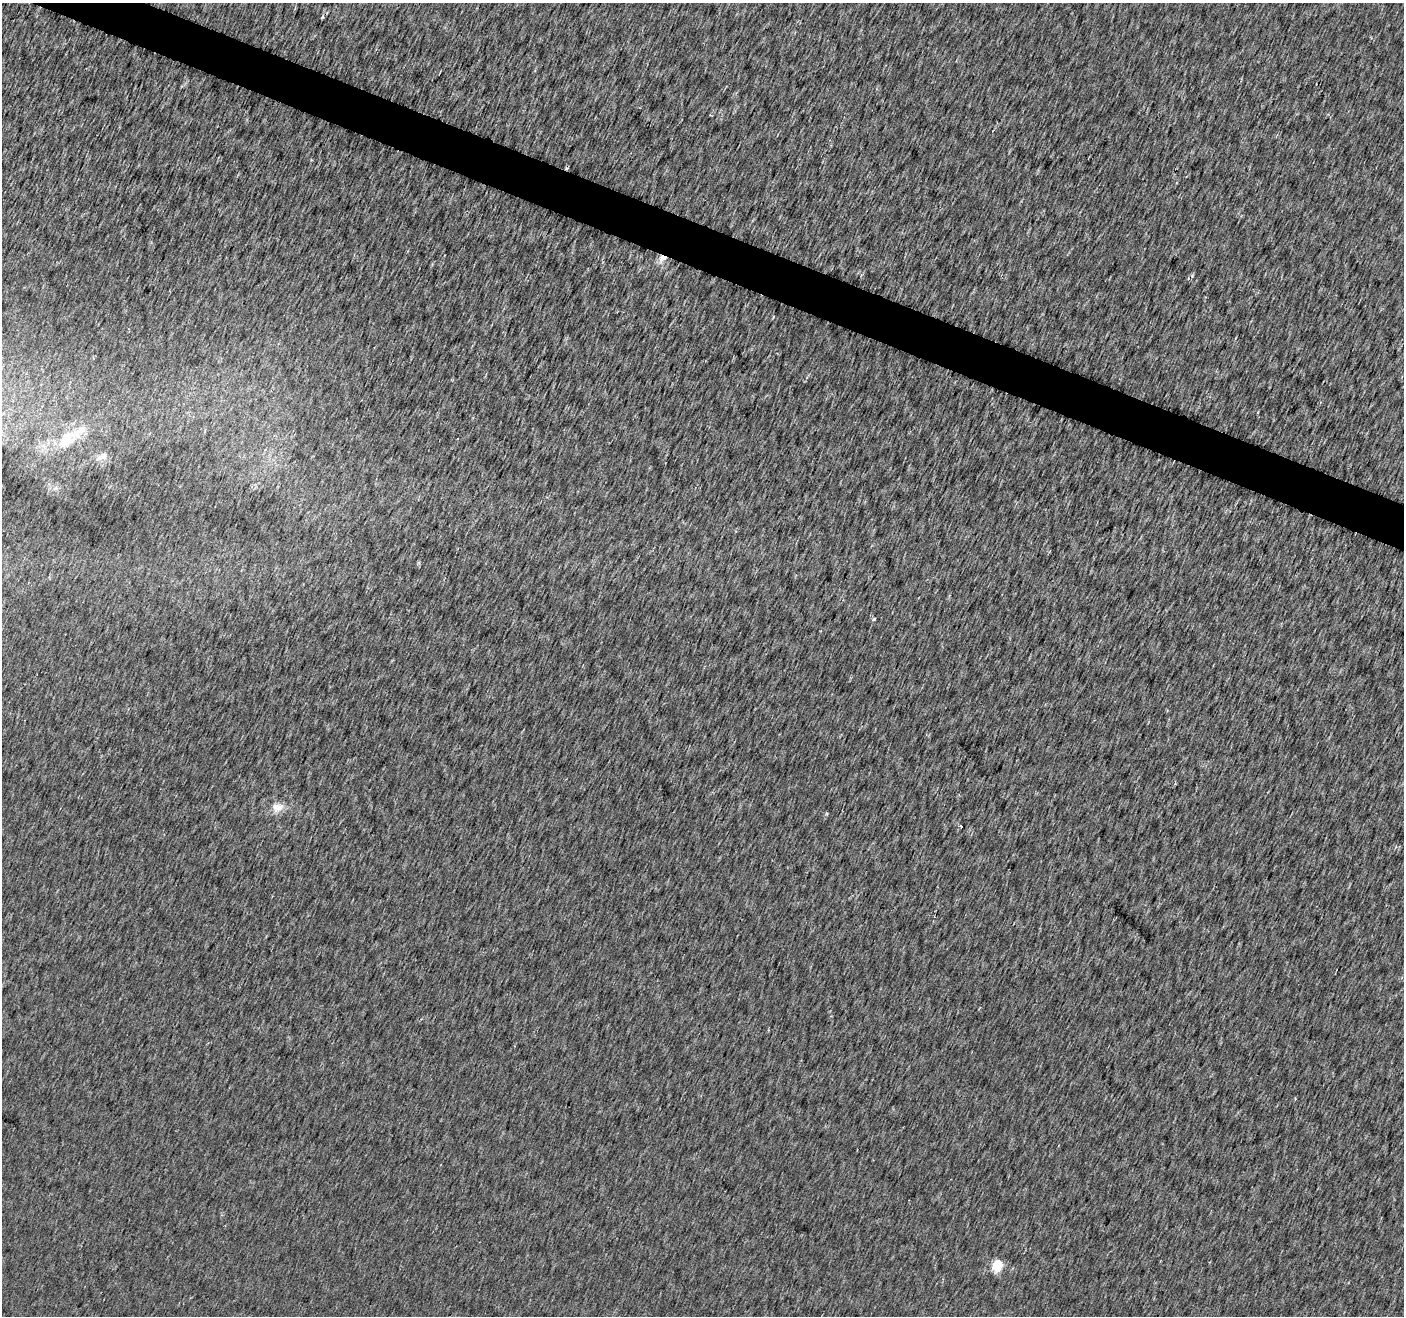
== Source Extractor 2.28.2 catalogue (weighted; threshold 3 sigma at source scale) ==
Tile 11 of 4 x 4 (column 3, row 3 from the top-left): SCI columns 2808-4209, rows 1526-2839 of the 5616 x 5741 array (HDU 1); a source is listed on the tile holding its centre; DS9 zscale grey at full resolution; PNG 1406 x 1318 px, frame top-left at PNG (2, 3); no overlay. Shown black and unused: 3% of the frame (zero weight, under 2 of 3 exposures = <1% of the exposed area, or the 3 px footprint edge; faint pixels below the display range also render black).
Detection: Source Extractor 2.28.2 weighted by HDU 2 'WHT'; one run over the whole footprint, this tile lists its part. Background 0.0078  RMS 0.0095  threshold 0.0426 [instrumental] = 3 sigma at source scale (4.5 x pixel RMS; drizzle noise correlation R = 1.50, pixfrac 1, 0.0396/0.0396 arcsec/px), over >= 5 px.
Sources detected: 9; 1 inside a brighter listed object's ellipse — not listed separately; the other 8 listed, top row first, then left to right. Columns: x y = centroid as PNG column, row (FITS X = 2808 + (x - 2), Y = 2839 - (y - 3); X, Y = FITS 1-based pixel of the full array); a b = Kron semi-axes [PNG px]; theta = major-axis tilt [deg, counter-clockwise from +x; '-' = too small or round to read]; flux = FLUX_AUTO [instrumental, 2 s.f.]
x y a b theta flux
993 130 3 2 - 0.72
662 258 12 8 11 6.5
66 439 21 16 63 28
102 457 20 9 24 7.5
874 620 3 3 - 4.5
278 807 16 11 1 10
961 826 3 2 - 1.5
997 1266 6 5 - 55
Overlapping masked pixels (flux is a lower limit): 1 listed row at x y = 662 258